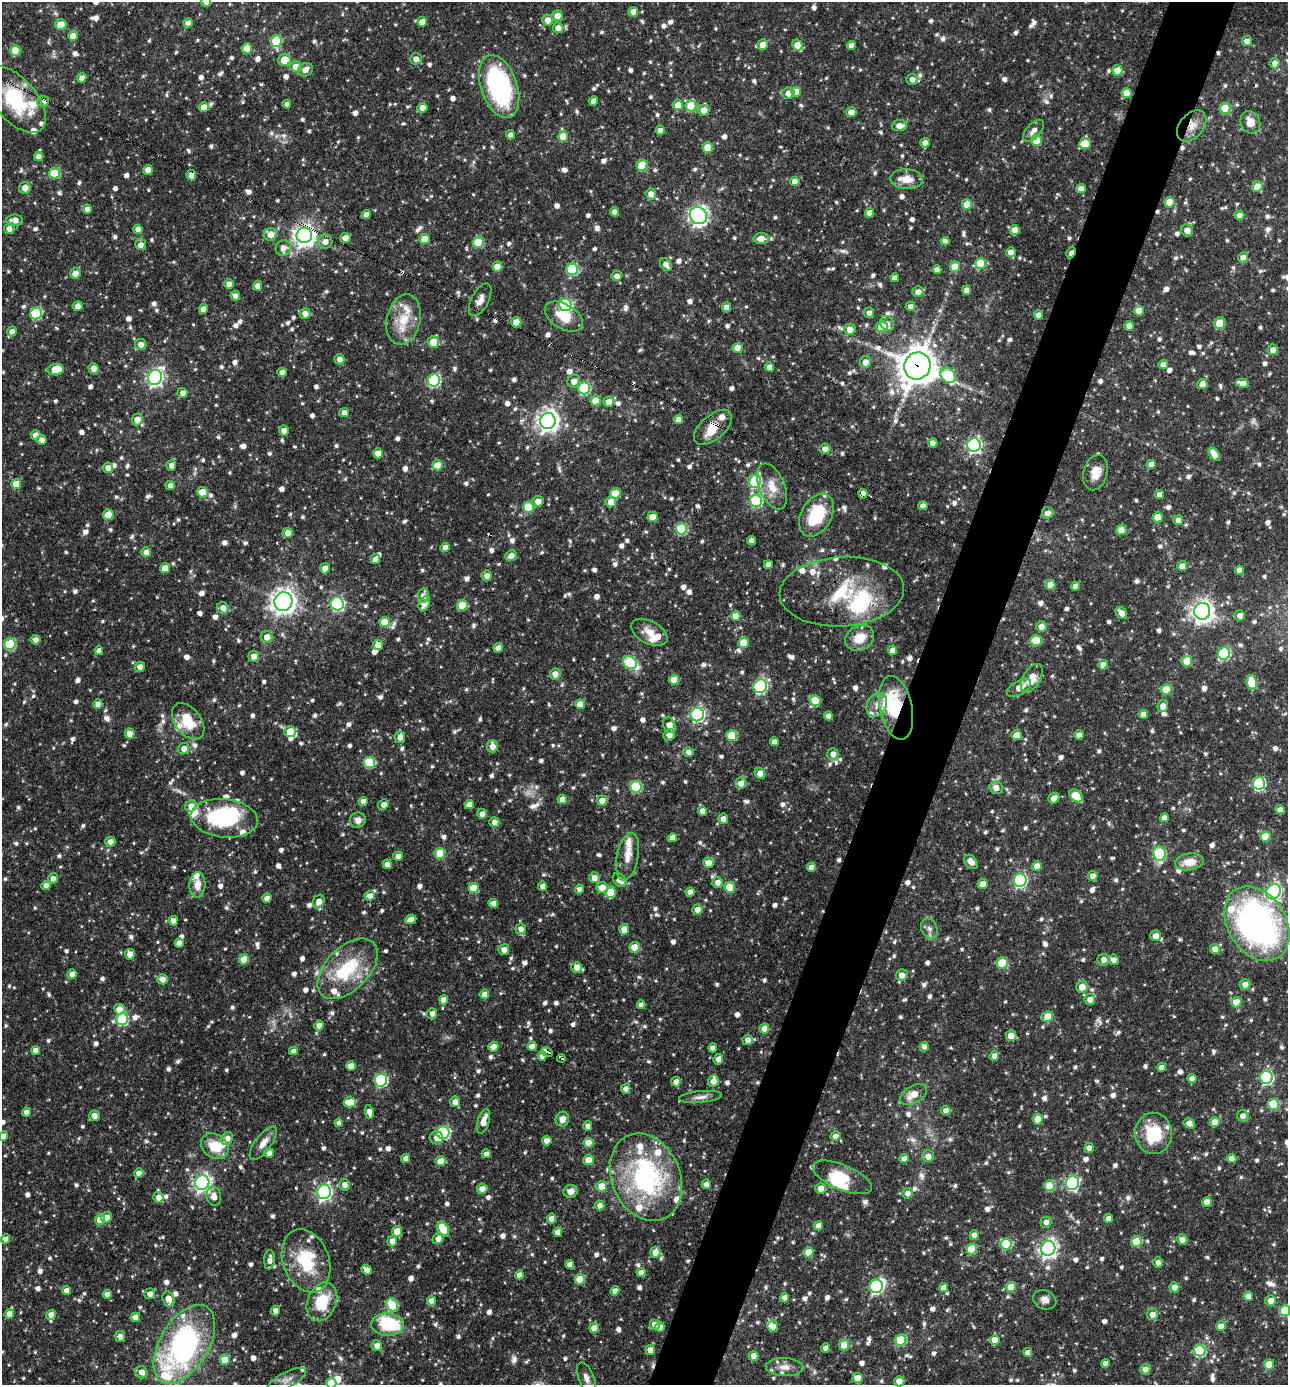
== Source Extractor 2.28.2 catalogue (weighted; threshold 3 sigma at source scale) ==
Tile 10 of 4 x 4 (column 2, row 3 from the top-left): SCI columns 1556-2841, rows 1385-2767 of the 5550 x 5536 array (HDU 1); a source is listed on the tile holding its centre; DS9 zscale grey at full resolution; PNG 1290 x 1387 px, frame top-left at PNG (2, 2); each listed source drawn as its Kron ellipse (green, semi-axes under 4 px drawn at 4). Shown black and unused: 5% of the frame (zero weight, under 3 of 4 exposures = <1% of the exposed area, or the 3 px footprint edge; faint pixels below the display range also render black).
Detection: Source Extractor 2.28.2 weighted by HDU 2 'WHT'; one run over the whole footprint, this tile lists its part. Background 0.0653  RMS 0.0036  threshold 0.0163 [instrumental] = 3 sigma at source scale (4.5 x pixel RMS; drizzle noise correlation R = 1.50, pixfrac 1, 0.05/0.05 arcsec/px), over >= 5 px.
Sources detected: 1434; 5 too faint to see at this stretch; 8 inside a brighter object's white glare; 13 cosmic-ray / hot-pixel residue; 1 long thin detection or spike segment (spike, bleed or trail) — neither listed nor drawn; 52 inside a brighter listed object's ellipse — not listed separately; of the other 1355, all 500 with FLUX_AUTO >= 1.97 (the completeness limit of this list) listed and drawn (855 fainter detections not listed), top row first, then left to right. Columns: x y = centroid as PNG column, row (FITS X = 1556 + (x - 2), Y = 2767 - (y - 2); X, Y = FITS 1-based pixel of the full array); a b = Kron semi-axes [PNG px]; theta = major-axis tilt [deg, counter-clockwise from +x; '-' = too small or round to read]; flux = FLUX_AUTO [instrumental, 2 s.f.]
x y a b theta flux
206 2 5 5 - 2.5
633 12 5 4 - 2.7
557 16 5 5 - 3.2
548 20 5 5 - 2.9
422 22 5 4 - 3.9
188 23 5 4 - 2.4
61 24 5 5 - 6.3
558 28 5 5 - 2.9
73 36 5 5 - 4.2
276 41 6 5 - 23
1247 41 5 5 - 2.8
763 44 5 5 - 3.5
797 45 6 5 - 5.4
851 45 4 4 - 2.6
247 48 5 5 - 8.6
15 50 5 5 - 7.9
416 59 6 5 - 2.3
284 60 6 6 - 7
1275 63 5 5 - 2.5
296 67 5 5 - 4.7
305 70 8 6 31 2.5
1118 70 5 5 - 7.3
82 78 5 4 - 2.5
912 79 5 5 - 2.5
499 86 33 18 -71 54
796 92 5 5 - 4.5
788 93 6 5 - 2.9
1127 93 5 5 - 5.9
16 100 39 21 -50 27
43 101 6 5 - 2.9
594 101 5 4 - 2.5
287 104 4 4 - 2.4
678 105 5 5 - 4.2
691 106 5 5 - 14
204 107 5 5 - 4.4
422 108 5 5 - 3.1
1225 108 5 5 - 14
704 110 5 5 - 4.1
851 112 5 5 - 3.5
1250 122 11 9 -67 4.7
899 126 7 5 3 3.1
1192 126 18 11 50 5
660 130 4 4 - 2.2
1033 131 13 7 47 2.4
510 135 4 4 - 2.2
563 137 5 5 - 9.6
1036 141 5 5 - 11
925 143 5 4 - 2.1
1085 144 6 5 - 9.6
708 147 5 5 - 8.2
39 156 5 4 - 2.8
642 165 6 5 - 15
148 170 5 4 - 3.7
54 173 5 5 - 14
191 175 5 4 - 2.8
907 179 16 10 -2 5
795 181 5 4 - 2.7
1257 187 5 5 - 6.4
25 188 6 5 - 3.1
1081 189 5 4 - 2.7
651 194 5 5 - 3
1169 202 5 5 - 7.6
967 204 5 5 - 6.9
87 209 4 4 - 2.5
615 212 4 4 - 2.4
869 213 5 4 - 3
366 214 4 4 - 2.3
1239 215 5 4 - 2.4
698 216 9 8 - 150
15 220 8 5 -2 3.2
9 229 5 5 - 2.8
138 229 4 4 - 2.7
1015 230 5 5 - 4.8
1187 230 6 6 - 3
270 234 7 6 - 3.5
304 235 8 7 - 260
345 238 5 5 - 3.8
761 238 7 5 2 4.3
424 239 5 5 - 6.5
945 241 4 4 - 2.2
325 242 7 7 - 2.5
478 242 5 5 - 17
141 245 5 5 - 2.2
283 248 8 7 - 3.1
1011 252 5 5 - 2.6
1071 252 6 4 63 2.5
1243 257 5 5 - 3
980 263 5 5 - 13
666 265 7 5 -56 2.7
497 267 5 5 - 5.6
955 267 5 5 - 8.4
572 269 6 5 - 27
937 270 4 4 - 2.5
75 273 5 5 - 3.3
616 276 5 5 - 2
895 278 4 4 - 2.3
229 284 5 4 - 2.9
258 286 5 4 - 2.4
967 290 5 4 - 3.1
918 292 5 5 - 2.5
235 296 5 4 - 2.2
480 300 17 8 62 2.7
566 305 6 6 - 39
78 306 5 4 - 3.2
910 306 5 4 - 2
726 307 5 4 - 2.6
203 309 5 4 - 3.1
1139 311 5 5 - 6.2
305 313 5 5 - 3
869 313 5 5 - 2
36 314 6 5 - 27
1038 315 4 4 - 2.8
564 316 21 12 -31 8.8
404 320 25 16 77 11
516 322 5 5 - 7.1
887 323 8 6 -57 2.2
1220 323 6 5 - 13
1129 326 5 5 - 2.7
882 327 6 5 - 9.7
850 329 6 5 - 3.8
12 331 5 4 - 2.1
433 342 5 5 - 8.3
141 345 5 5 - 2.5
738 348 5 5 - 5.5
1273 350 5 5 - 2.8
340 359 5 5 - 2.5
865 362 6 5 - 3
1163 365 5 4 - 2.6
917 366 14 13 - 750
769 367 5 4 - 2.3
94 368 5 5 - 2.8
56 369 8 5 10 9.1
282 372 4 4 - 2.4
948 375 8 6 -48 26
155 377 8 7 - 130
434 380 6 6 - 44
574 381 6 6 - 2.9
1242 383 6 4 -15 3.5
1202 384 5 5 - 3.6
584 388 6 5 - 30
182 393 5 5 - 2.4
596 401 5 5 - 6.9
609 402 5 5 - 4
344 413 5 4 - 2.6
137 419 6 5 - 4.1
679 419 5 4 - 2.8
548 421 8 7 - 240
713 427 23 12 41 7.3
284 431 5 5 - 2.7
35 435 5 4 - 2.6
41 440 5 5 - 2
933 443 4 4 - 2.5
974 445 7 6 - 99
825 449 5 5 - 2.4
378 453 5 5 - 4.7
1214 454 8 4 -54 3.9
1151 464 4 4 - 2.6
171 465 5 4 - 2.7
438 465 5 5 - 6.9
108 468 5 5 - 2.6
1095 473 18 12 74 5
755 481 6 6 - 33
16 484 5 5 - 6.7
170 485 4 4 - 2.1
772 486 24 12 -68 6.5
202 492 5 5 - 10
615 494 5 5 - 11
863 494 5 4 - 2.9
1160 495 4 4 - 2.8
538 501 5 5 - 3.1
756 501 6 6 - 31
611 502 5 5 - 4.5
923 506 4 4 - 2.5
528 507 5 5 - 17
1048 513 6 5 - 2.6
108 515 5 5 - 8.4
816 515 23 15 60 19
653 517 5 5 - 6.2
1158 517 5 5 - 7.1
1178 520 5 5 - 2.6
681 529 5 5 - 23
1121 530 5 5 - 5.8
288 533 5 5 - 3.2
751 541 4 4 - 2.3
445 548 4 4 - 2.8
146 552 5 5 - 3.7
511 555 6 5 - 2.7
375 559 5 4 - 2.3
768 564 4 4 - 2.7
1182 566 5 5 - 4.6
165 568 5 5 - 6.1
325 568 5 4 - 2.8
1239 570 4 4 - 2.7
487 576 5 5 - 2.4
1050 585 5 5 - 3.7
1076 586 4 4 - 2.4
842 592 62 35 3 33
423 596 7 5 80 2.5
283 602 9 9 - 300
337 604 6 6 - 52
424 604 8 5 66 3.9
462 605 5 5 - 12
223 608 6 5 - 2.8
1202 611 8 8 - 240
1121 613 7 5 -52 2.7
1240 615 5 5 - 2.3
736 616 5 5 - 4.4
384 622 5 5 - 7.8
1041 627 5 5 - 2.9
649 632 20 11 -27 4.8
267 637 6 6 - 3.2
860 638 15 12 27 7.1
35 640 5 5 - 2
1036 640 5 5 - 14
744 643 5 5 - 7.7
10 644 6 5 - 26
378 645 5 5 - 3.6
498 648 5 4 - 3.1
893 650 5 4 - 2.9
99 651 4 4 - 2.5
1224 654 6 6 - 33
254 656 5 5 - 3.2
1187 661 5 5 - 9.6
630 662 7 6 - 29
1103 665 5 4 - 3.3
140 667 5 5 - 2.5
555 674 5 5 - 2.8
1032 678 15 8 58 6.7
674 680 5 5 - 7.5
1252 682 7 5 -77 10
760 686 7 6 - 55
1019 688 13 7 32 3.3
1166 689 5 5 - 12
815 701 5 5 - 11
98 704 5 4 - 2.9
580 704 5 5 - 4.1
877 705 12 9 63 3.1
1163 706 6 5 - 2.9
896 708 32 16 -78 24
697 714 7 6 - 77
1143 714 4 4 - 2.8
828 716 4 4 - 2.3
188 721 20 12 -52 11
669 725 8 6 -62 3.7
290 732 6 5 - 8.2
130 734 5 5 - 3.8
669 735 6 5 - 2.4
1016 735 5 5 - 5
1079 735 5 4 - 2.6
732 736 5 5 - 13
400 737 5 5 - 3.4
774 742 4 4 - 2.5
492 746 6 5 - 3
184 749 5 5 - 2.5
688 752 5 4 - 2.1
833 754 6 5 - 2.9
369 762 5 5 - 24
760 773 6 5 - 3.5
741 783 6 5 - 2.8
1259 783 6 6 - 44
636 787 6 6 - 24
996 788 6 6 - 3
1076 796 8 5 -44 14
1054 798 6 5 - 3.7
562 799 5 4 - 4.4
363 801 4 4 - 2.5
602 801 5 5 - 3.5
469 804 5 4 - 2.7
383 805 5 5 - 2.3
191 806 6 5 - 2.9
1280 810 4 4 - 3
702 811 5 4 - 3.6
482 814 5 4 - 2.4
224 818 33 19 -6 36
1164 818 4 4 - 2.6
723 819 5 5 - 2.8
358 820 8 7 - 2.3
494 822 5 5 - 2.3
1265 837 5 5 - 8.4
673 838 4 4 - 2.9
110 842 5 5 - 2.6
440 853 5 5 - 13
1159 854 7 6 - 28
398 856 5 4 - 2.4
628 857 24 11 79 4.9
971 862 8 6 -48 3.1
1189 862 14 8 9 5.5
708 863 5 5 - 3.6
387 864 4 4 - 2.7
1037 866 5 4 - 4.9
811 867 5 4 - 3
1093 876 5 4 - 2.6
53 878 5 5 - 2.3
594 878 5 5 - 3.1
620 880 8 5 -47 3
1020 880 6 6 - 65
717 882 5 5 - 2.5
982 884 5 5 - 4.7
46 885 4 4 - 2.3
197 885 12 8 87 4.1
543 886 4 4 - 2.5
602 887 5 5 - 5.4
730 887 5 5 - 13
473 888 5 5 - 9.4
579 889 4 4 - 2
610 892 5 5 - 8.7
690 892 4 4 - 2.7
1274 892 8 7 - 93
370 896 5 5 - 2.6
267 898 4 4 - 2.4
319 902 7 5 66 3.3
493 903 5 4 - 2.7
697 909 5 5 - 3.3
411 919 6 4 24 2.9
173 921 5 4 - 2.7
1257 924 40 29 -57 120
521 929 5 5 - 2.2
624 929 5 5 - 4.8
929 929 11 7 -66 2
1156 936 5 5 - 3.1
179 943 4 4 - 3
635 947 5 5 - 5
1215 949 5 5 - 3.3
504 950 5 5 - 2.7
130 954 5 5 - 4
244 959 5 5 - 8.2
1104 960 6 6 - 2.5
1114 960 5 5 - 2.2
1002 963 5 5 - 14
577 967 5 5 - 3.3
348 969 37 21 45 22
72 974 5 4 - 3
902 975 6 6 - 2.9
163 979 5 5 - 3.2
1245 984 5 5 - 2.9
1082 987 6 5 - 3.8
484 994 5 4 - 2.6
1090 999 5 5 - 2.7
444 1000 4 4 - 3.1
1236 1002 5 5 - 6.7
641 1005 4 4 - 2.2
119 1009 5 5 - 5.2
432 1013 5 5 - 2
1047 1016 5 5 - 6.8
122 1019 6 5 - 32
319 1026 5 5 - 3.2
764 1029 5 5 - 4.3
1011 1036 5 5 - 3.9
748 1040 5 5 - 2.7
532 1046 5 4 - 2.7
493 1047 5 5 - 3.2
924 1047 5 4 - 2.4
713 1048 4 4 - 2.1
36 1051 4 4 - 3.4
293 1051 4 4 - 2.1
547 1052 6 3 -29 9.2
542 1056 4 4 - 2.3
994 1056 5 4 - 2.6
561 1058 4 3 - 5.7
718 1059 5 4 - 2.8
351 1066 5 4 - 3.2
1162 1067 4 4 - 2.6
1266 1077 6 6 - 59
1192 1079 5 4 - 2.4
381 1080 6 6 - 49
713 1081 6 5 - 3.3
676 1082 4 4 - 2.5
626 1089 5 4 - 2.4
913 1094 15 8 30 5.3
701 1097 21 6 6 2.3
350 1102 6 5 - 7.5
455 1102 5 5 - 2.8
1273 1104 5 5 - 18
946 1110 4 4 - 2.5
26 1112 4 4 - 2.7
369 1112 7 4 -78 2.5
94 1116 5 5 - 2.7
1243 1116 5 5 - 2.4
562 1119 7 7 - 2.6
1038 1119 5 5 - 5.7
483 1121 12 6 72 4.2
1215 1122 5 5 - 6.2
339 1123 4 4 - 2.4
1189 1123 6 5 - 2.5
588 1126 5 4 - 2.4
443 1133 6 6 - 46
1153 1133 20 18 -82 15
4 1136 5 4 - 3.7
835 1136 5 4 - 2.2
227 1138 7 5 53 2.6
436 1138 6 6 - 2.2
547 1141 5 5 - 3
263 1143 20 8 54 3.7
588 1143 5 5 - 6.3
215 1146 14 11 -34 8.9
1089 1148 5 4 - 2.6
269 1153 5 4 - 3.3
486 1154 4 4 - 2.1
928 1156 6 6 - 2.5
406 1158 5 4 - 2.2
1232 1158 5 4 - 3.1
904 1159 4 4 - 2.5
588 1160 5 5 - 6.2
440 1161 5 5 - 5.5
139 1173 5 4 - 2.6
646 1177 45 34 -67 63
842 1177 31 12 -23 11
202 1183 7 7 - 140
1072 1183 7 6 - 53
706 1184 5 4 - 2.1
344 1185 6 5 - 2.1
602 1186 5 5 - 7.1
1050 1186 5 5 - 14
821 1188 5 5 - 3.5
482 1189 5 5 - 3.2
570 1191 7 6 - 2.4
324 1192 7 6 - 99
907 1193 5 5 - 2.2
214 1196 10 7 -80 2.7
158 1197 5 5 - 3.1
1207 1202 5 4 - 3.7
600 1205 5 4 - 2.4
106 1217 5 5 - 2.9
551 1218 5 4 - 3
1108 1219 4 4 - 2.6
100 1220 5 5 - 8
1046 1222 5 5 - 2.1
818 1226 4 4 - 2.6
443 1229 8 5 -61 12
397 1231 5 5 - 8.4
558 1232 4 4 - 2.7
974 1235 5 4 - 2.3
5 1239 4 4 - 2.5
438 1239 6 5 - 2.7
1182 1240 5 5 - 2.6
392 1241 5 5 - 2.9
1136 1242 5 5 - 12
1006 1244 5 5 - 19
1048 1248 7 7 - 160
972 1249 5 5 - 13
655 1252 5 5 - 4
809 1252 5 5 - 7.3
270 1260 10 5 86 2.2
306 1261 33 23 -69 20
1158 1262 5 4 - 2
570 1264 4 4 - 2.3
366 1270 5 4 - 2.6
641 1272 4 4 - 2.4
519 1275 4 4 - 2.5
580 1279 5 5 - 9.3
876 1286 7 6 - 59
1011 1287 5 5 - 8.1
1174 1287 5 5 - 3.2
944 1288 4 4 - 3.1
66 1290 4 4 - 2.7
615 1291 4 4 - 2.5
107 1294 4 4 - 2.6
150 1294 5 5 - 2.2
1248 1296 4 4 - 3.1
785 1298 4 4 - 2.7
168 1299 8 5 -75 4.1
1045 1300 12 9 -23 2.3
431 1301 5 4 - 2.8
1271 1301 5 5 - 3.6
322 1302 20 14 67 13
392 1305 7 5 -59 18
275 1311 5 4 - 2.5
1285 1311 5 5 - 20
9 1314 5 4 - 3.3
51 1315 5 4 - 3.1
1152 1315 5 5 - 2.9
135 1317 5 4 - 3.5
388 1324 16 11 -2 28
654 1324 5 5 - 2.7
773 1326 6 5 - 2.7
1221 1326 5 5 - 3.3
660 1327 5 4 - 2.3
594 1328 5 5 - 5.6
120 1336 5 5 - 2.5
901 1340 6 5 - 21
995 1340 5 5 - 5.6
184 1344 44 24 59 88
844 1345 5 5 - 9.4
377 1346 5 5 - 2.8
826 1348 5 4 - 2.4
650 1350 5 5 - 3.2
1200 1351 6 6 - 32
1028 1352 4 4 - 3
754 1356 5 5 - 3.5
225 1360 5 5 - 7.9
1105 1363 4 4 - 2.5
1269 1364 5 5 - 7.2
785 1367 19 9 -2 3.4
1145 1369 5 5 - 2.7
142 1372 6 5 - 2.7
586 1378 16 7 -68 2.6
857 1378 5 5 - 5.3
287 1380 21 8 27 2.5
899 1381 5 5 - 5.1
331 1383 5 5 - 12
Overlapping masked pixels (flux is a lower limit): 15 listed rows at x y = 16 100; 43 101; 1192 126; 191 175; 304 235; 1071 252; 917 366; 713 427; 863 494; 842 592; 896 708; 971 862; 624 929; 547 1052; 561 1058
Isophote crosses this tile's border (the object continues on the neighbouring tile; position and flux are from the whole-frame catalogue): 6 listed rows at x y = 206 2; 4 1136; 1285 1311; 184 1344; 899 1381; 331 1383